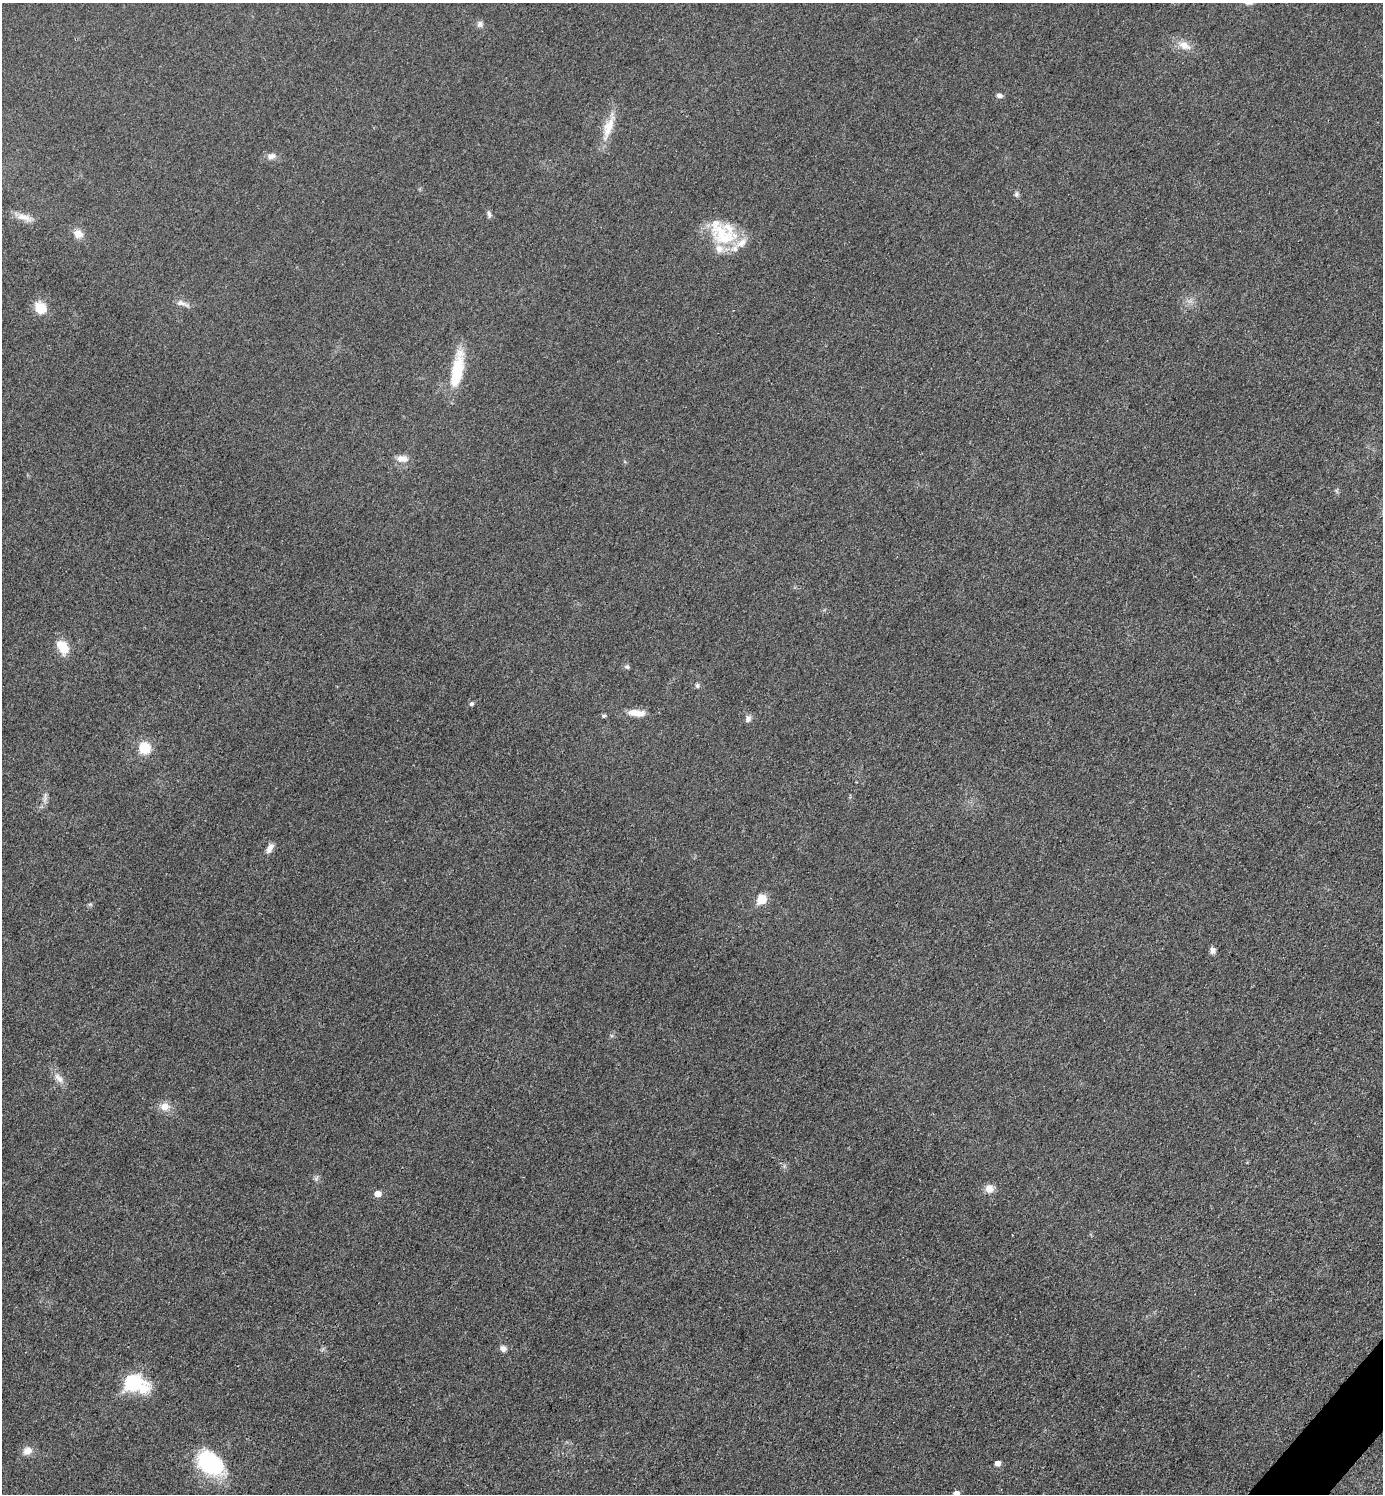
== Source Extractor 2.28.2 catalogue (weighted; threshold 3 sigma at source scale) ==
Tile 6 of 4 x 4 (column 2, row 2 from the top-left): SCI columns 1682-3062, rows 2990-4481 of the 5981 x 5980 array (HDU 1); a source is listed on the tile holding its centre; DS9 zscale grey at full resolution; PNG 1385 x 1496 px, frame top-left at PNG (2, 3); no overlay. Shown black and unused: <1% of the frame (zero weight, under 3 of 4 exposures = <1% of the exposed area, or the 3 px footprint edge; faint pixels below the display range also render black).
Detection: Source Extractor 2.28.2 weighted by HDU 2 'WHT'; one run over the whole footprint, this tile lists its part. Background 0.0332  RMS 0.0048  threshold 0.0216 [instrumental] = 3 sigma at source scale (4.5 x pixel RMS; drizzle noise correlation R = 1.50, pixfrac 1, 0.05/0.05 arcsec/px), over >= 5 px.
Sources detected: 40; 2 inside a brighter listed object's ellipse — not listed separately; the other 38 listed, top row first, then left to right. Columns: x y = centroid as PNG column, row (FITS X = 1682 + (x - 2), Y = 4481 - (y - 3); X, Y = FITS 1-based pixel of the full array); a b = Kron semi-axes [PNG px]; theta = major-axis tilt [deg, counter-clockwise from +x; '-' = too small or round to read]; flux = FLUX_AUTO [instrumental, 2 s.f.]
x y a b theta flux
480 24 8 7 - 1.7
1184 45 17 10 -28 5.3
999 95 8 6 -9 1.6
608 127 37 12 70 9.7
271 156 12 7 9 2.7
1016 194 8 6 88 1.1
489 214 10 5 -70 1.3
24 217 21 9 -15 4.6
78 234 11 10 - 4.1
722 234 43 25 -42 25
182 303 21 6 -17 2.8
41 308 17 13 -44 7.8
457 370 44 12 80 21
402 459 16 10 -4 4
63 647 17 12 -58 9.1
627 667 7 6 - 1
697 686 6 5 - 1.2
471 704 5 5 - 1.1
636 713 22 9 -5 5.8
604 716 5 5 - 0.86
748 718 9 7 70 1.7
144 748 11 11 - 12
45 797 17 2 84 1.5
270 848 13 7 61 3
762 899 6 5 - 17
90 904 6 4 -42 0.73
1213 950 8 6 -80 2
59 1078 18 9 -47 3.8
165 1107 13 11 -3 4.7
316 1178 9 3 46 0.82
989 1189 10 10 - 3.8
378 1194 6 5 - 4
503 1348 8 7 - 2.2
133 1383 12 8 -17 82
27 1451 11 10 - 3.8
210 1463 32 20 -39 40
997 1463 5 5 - 2.6
956 1494 6 5 - 3.5
Isophote crosses this tile's border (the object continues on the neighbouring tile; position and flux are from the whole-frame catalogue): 1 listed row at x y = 956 1494